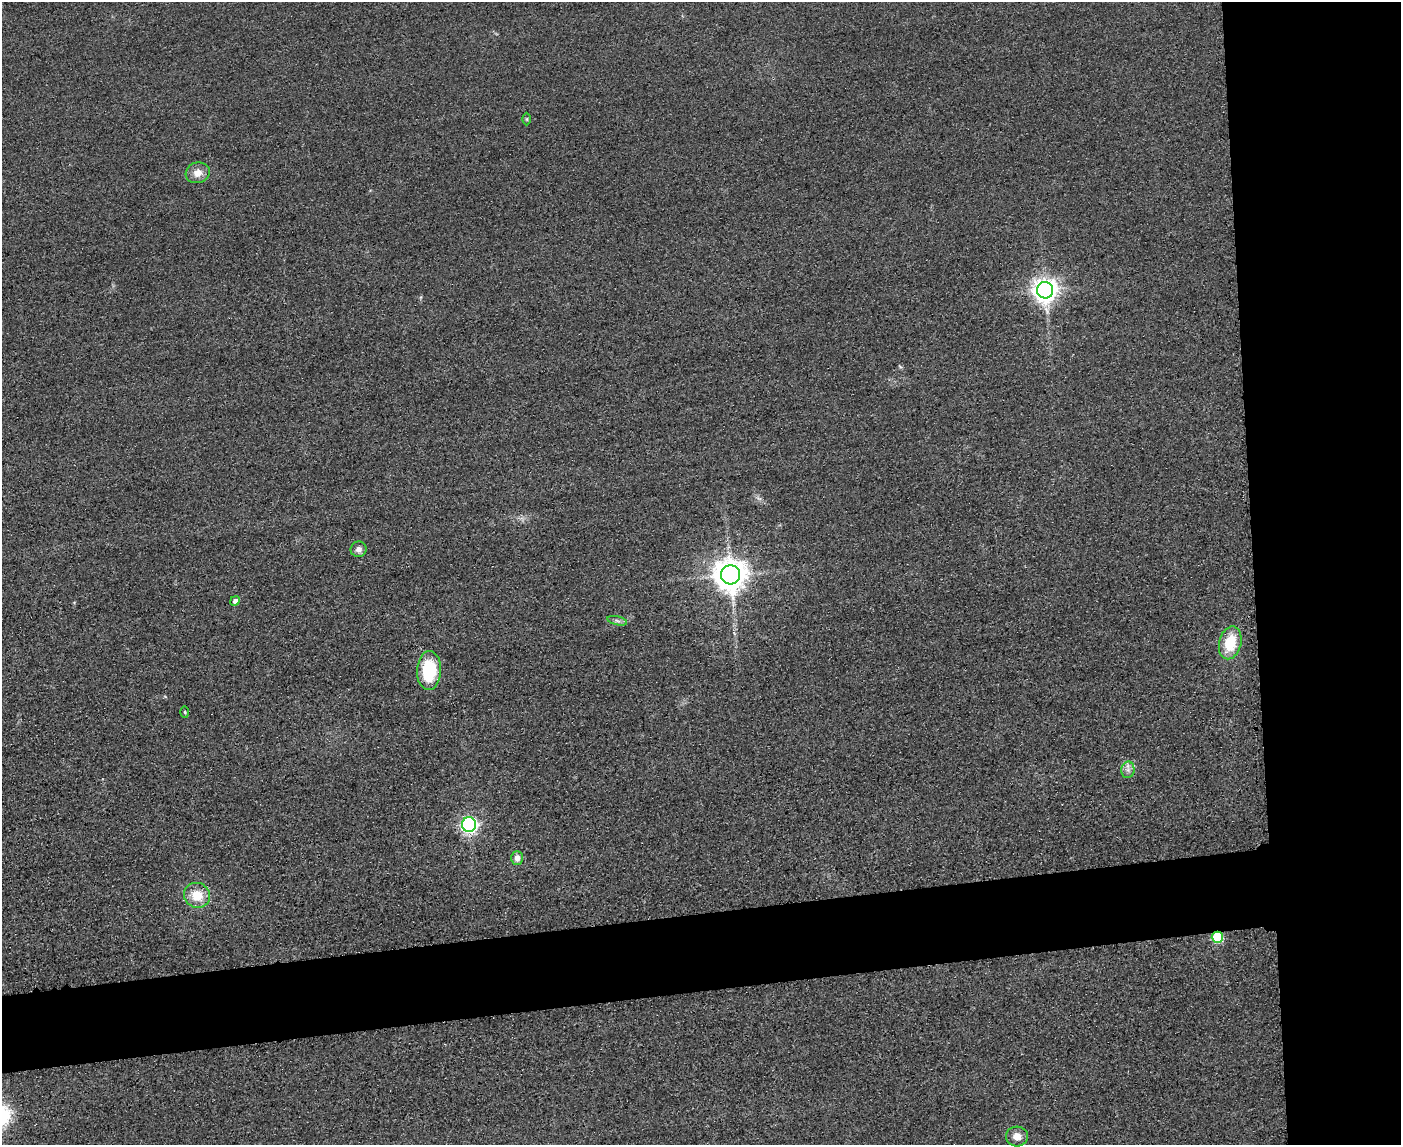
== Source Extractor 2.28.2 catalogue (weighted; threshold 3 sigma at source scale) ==
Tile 6 of 3 x 4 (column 3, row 2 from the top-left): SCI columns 3051-4449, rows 2308-3450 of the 4592 x 4615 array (HDU 1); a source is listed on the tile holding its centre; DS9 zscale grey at full resolution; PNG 1403 x 1147 px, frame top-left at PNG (2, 2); each listed source drawn as its Kron ellipse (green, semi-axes under 4 px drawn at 4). Shown black and unused: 17% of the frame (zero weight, under 3 of 4 exposures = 3% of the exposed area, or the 3 px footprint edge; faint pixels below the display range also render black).
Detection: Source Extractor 2.28.2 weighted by HDU 2 'WHT'; one run over the whole footprint, this tile lists its part. Background 0.0645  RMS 0.017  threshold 0.0772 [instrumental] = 3 sigma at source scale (4.5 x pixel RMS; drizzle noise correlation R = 1.50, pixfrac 1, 0.05/0.05 arcsec/px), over >= 5 px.
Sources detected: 16; all 16 listed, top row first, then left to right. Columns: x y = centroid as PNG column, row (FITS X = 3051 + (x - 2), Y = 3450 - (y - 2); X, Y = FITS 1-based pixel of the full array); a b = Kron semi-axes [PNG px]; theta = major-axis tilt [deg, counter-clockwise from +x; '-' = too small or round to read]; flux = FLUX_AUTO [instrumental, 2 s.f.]
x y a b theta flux
527 119 6 4 90 2
198 173 12 10 17 17
1045 290 8 8 - 1500
359 549 8 7 - 7.4
730 575 9 9 - 3100
235 601 5 4 - 7.7
617 621 10 4 -13 4.8
1230 643 17 11 76 54
429 670 19 12 87 100
185 712 5 3 - 1.9
1128 770 8 6 81 7.1
469 824 7 7 - 520
517 858 7 6 - 10
197 895 13 12 - 37
1217 937 5 5 - 120
1017 1136 11 10 - 14
Overlapping masked pixels (flux is a lower limit): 1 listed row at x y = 1217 937